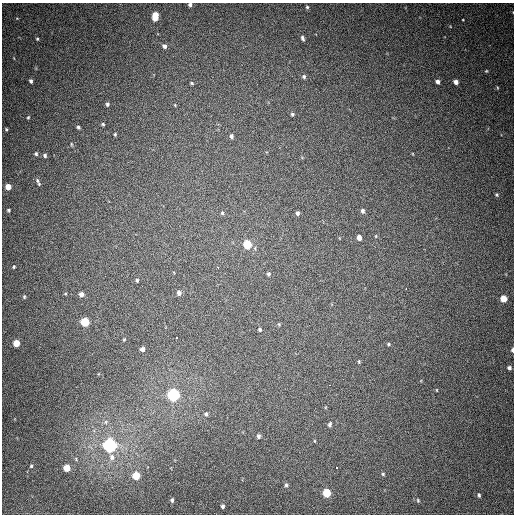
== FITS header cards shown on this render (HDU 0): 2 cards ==
NAXIS1  =                  512
NAXIS2  =                  512

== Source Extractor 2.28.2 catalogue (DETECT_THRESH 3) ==
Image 512 x 512 px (HDU 0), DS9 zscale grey, 1 PNG px = 1 image px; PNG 516 x 516 px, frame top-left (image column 1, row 512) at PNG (2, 3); no overlay
Background 506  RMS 14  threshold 42.3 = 3 sigma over >= 5 px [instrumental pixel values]
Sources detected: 74; all 74 listed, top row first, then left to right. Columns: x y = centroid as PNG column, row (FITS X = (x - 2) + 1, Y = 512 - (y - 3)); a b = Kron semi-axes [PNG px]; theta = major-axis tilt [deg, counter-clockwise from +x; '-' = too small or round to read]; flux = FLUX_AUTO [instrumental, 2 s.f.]
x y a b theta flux
190 5 4 4 - 2400
307 7 5 5 - 1400
155 16 7 5 82 20000
303 38 6 4 -70 2100
37 39 4 3 - 1000
164 46 5 4 - 3000
486 71 4 3 - 880
304 77 5 5 - 1900
31 81 5 4 - 2200
438 82 4 4 - 3200
456 82 4 4 - 4600
192 83 4 3 - 1200
107 104 5 4 - 1700
292 114 4 4 - 1500
28 117 4 3 - 1100
103 124 4 3 - 1200
78 127 4 3 - 1600
6 129 4 3 - 1000
115 134 4 3 - 1100
231 136 5 4 - 2900
71 144 5 3 - 860
36 154 5 4 - 1500
45 155 5 4 - 1900
38 182 10 4 -68 2000
8 187 5 4 - 10000
497 195 5 5 - 1300
9 210 3 3 - 1200
363 211 5 4 - 2700
222 213 5 4 - 1400
297 213 5 4 - 2500
359 238 5 4 - 6300
247 244 5 5 - 41000
14 267 4 4 - 1100
217 267 3 2 - 3900
268 274 6 5 - 1800
137 280 4 3 - 1300
406 289 3 2 - 2400
179 293 6 5 - 3500
65 294 5 3 - 790
81 294 6 5 - 4300
24 297 5 4 - 1300
504 299 5 4 - 16000
85 322 5 5 - 46000
279 324 5 4 - 1000
260 330 5 4 - 1400
177 338 3 2 - 5300
124 339 4 3 - 860
16 343 5 5 - 18000
389 344 4 3 - 1100
142 349 4 4 - 3400
512 350 4 3 - 2500
359 361 5 3 - 990
509 368 4 4 - 2200
330 385 3 2 - 2900
437 390 4 2 - 550
173 395 6 5 - 220000
206 414 6 4 88 1900
106 422 6 4 -90 1500
330 424 7 5 65 2000
258 436 6 4 -71 2200
315 441 5 3 - 780
110 445 6 5 - 300000
112 457 8 7 - 4400
31 466 4 4 - 1200
67 468 5 5 - 19000
337 468 3 2 - 2300
383 474 4 4 - 1000
136 476 5 5 - 28000
286 485 5 5 - 1700
327 493 5 5 - 38000
479 495 4 3 - 1600
172 500 4 3 - 1800
418 500 5 4 - 1100
223 506 4 3 - 2100
At the frame edge (FLAGS 8, measured only in part): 2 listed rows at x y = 190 5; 512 350